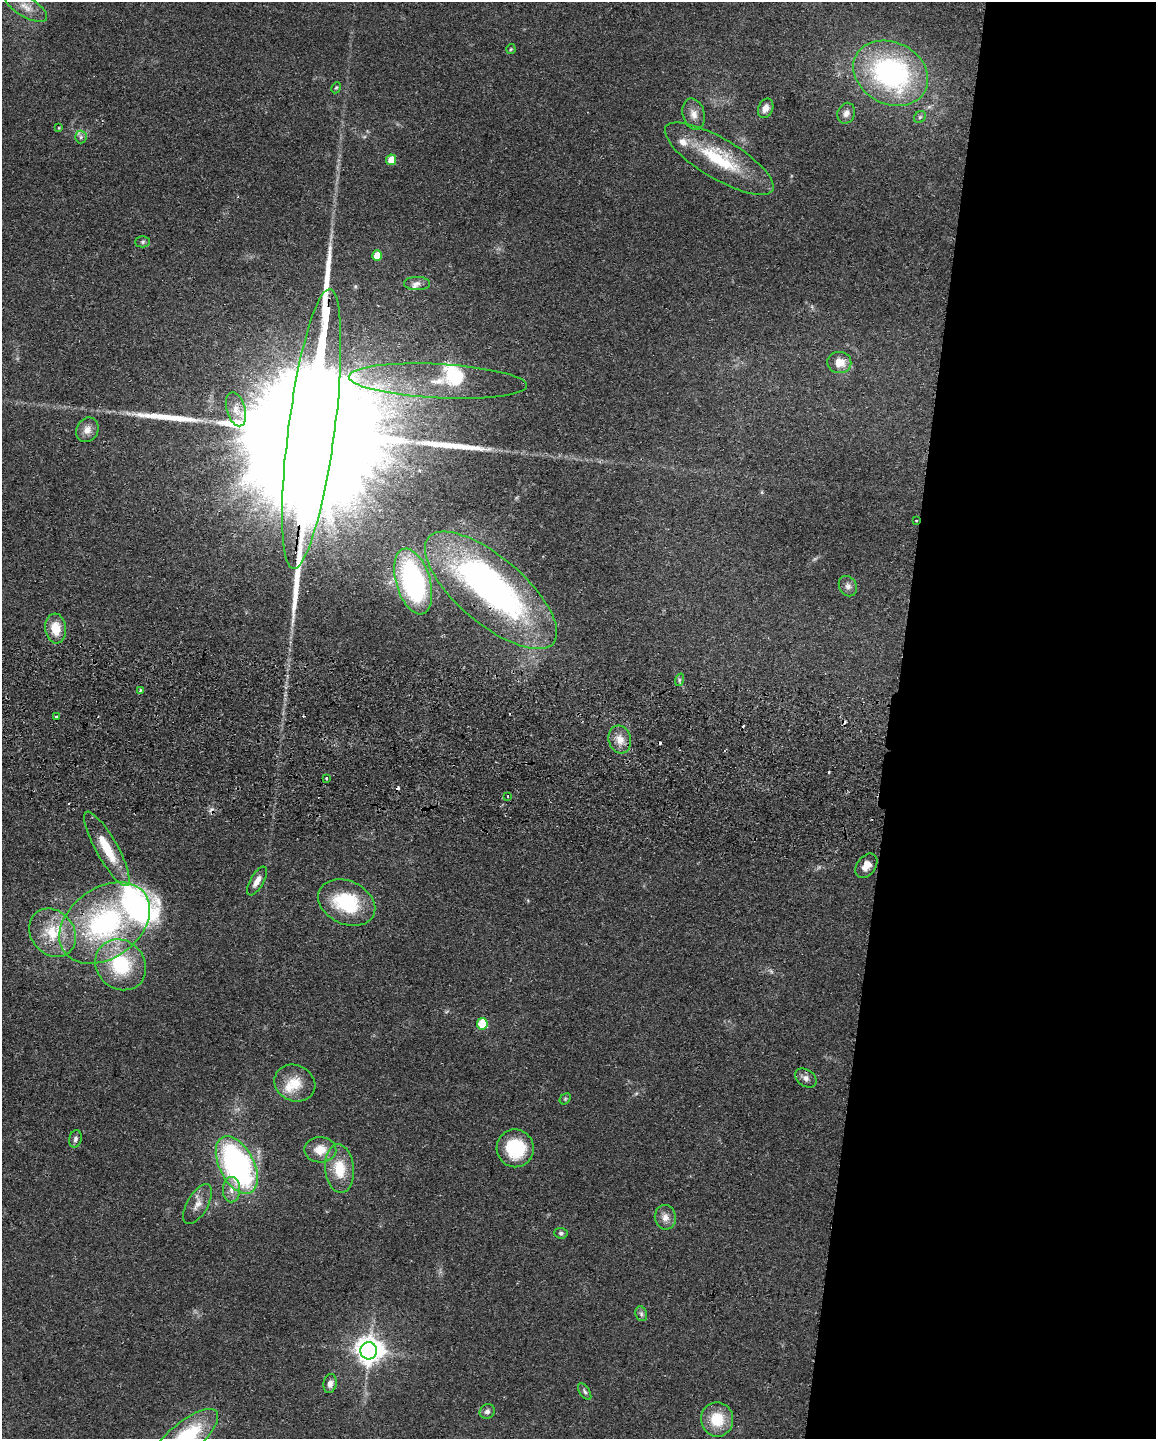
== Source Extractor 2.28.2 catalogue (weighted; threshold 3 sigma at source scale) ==
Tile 8 of 4 x 3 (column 4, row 2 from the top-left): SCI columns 3473-4626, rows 1602-3038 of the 4634 x 4751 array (HDU 1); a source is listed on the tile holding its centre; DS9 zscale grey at full resolution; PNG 1158 x 1441 px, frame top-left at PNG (2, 2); each listed source drawn as its Kron ellipse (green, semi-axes under 4 px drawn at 4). Shown black and unused: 23% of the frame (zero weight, under 2 of 3 exposures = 3% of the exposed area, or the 3 px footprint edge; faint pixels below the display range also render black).
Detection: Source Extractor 2.28.2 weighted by HDU 2 'WHT'; one run over the whole footprint, this tile lists its part. Background 0.122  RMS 0.0096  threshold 0.0434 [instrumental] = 3 sigma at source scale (4.5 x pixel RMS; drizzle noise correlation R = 1.50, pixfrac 1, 0.05/0.05 arcsec/px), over >= 5 px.
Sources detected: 75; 2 inside a brighter object's white glare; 7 cosmic-ray / hot-pixel residue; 2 long thin detections or spike segments (spike, bleed or trail) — neither listed nor drawn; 6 inside a brighter listed object's ellipse — not listed separately; the other 58 listed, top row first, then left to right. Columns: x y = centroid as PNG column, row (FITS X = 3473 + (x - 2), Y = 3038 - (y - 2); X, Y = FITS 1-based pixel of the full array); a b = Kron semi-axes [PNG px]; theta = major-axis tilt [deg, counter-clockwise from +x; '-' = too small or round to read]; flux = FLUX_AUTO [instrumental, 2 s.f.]
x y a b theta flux
26 7 24 10 -31 12
511 49 5 4 - 1.2
891 73 39 31 -27 200
336 88 6 4 64 1.3
766 108 10 7 65 6.2
846 113 11 8 69 5.4
694 114 16 11 -75 8.8
920 117 7 5 47 2
59 128 4 3 - 0.77
81 137 6 6 - 2.7
719 159 62 20 -31 67
391 160 5 5 - 17
143 242 7 5 1 2.1
377 256 5 5 - 20
417 283 13 6 -1 4.4
839 362 12 10 -4 13
438 381 89 17 -3 60
236 409 17 9 -74 8.5
312 429 141 23 82 160000
87 430 13 10 60 7.8
916 520 3 3 - 1.7
413 581 34 17 -73 170
848 586 10 8 -61 4.5
491 590 82 33 -40 350
56 628 15 10 -85 19
679 680 6 4 72 1.6
140 690 3 3 - 2
56 717 4 3 - 4.3
620 740 14 11 -74 11
327 778 3 3 - 2.7
508 796 3 2 - 1.3
107 849 42 11 -61 34
866 866 13 9 53 8.2
257 881 16 6 60 8.2
347 903 30 21 -25 64
105 923 50 35 35 180
53 933 26 21 -50 38
121 965 27 24 -46 68
482 1024 5 5 - 40
806 1078 12 8 -35 5.4
295 1083 21 18 -25 21
565 1099 6 4 46 1.5
75 1139 9 6 77 3.3
515 1148 19 18 - 51
320 1150 16 12 -2 15
237 1165 31 17 -63 250
339 1169 24 14 -85 28
231 1190 13 8 89 8.1
197 1204 22 10 60 10
665 1217 12 10 -81 7.4
561 1233 7 5 -5 1.9
641 1314 8 5 -70 2.4
369 1351 8 8 - 1100
330 1384 9 6 80 4.7
585 1392 10 5 -57 2.4
487 1411 8 7 - 3.9
717 1419 17 16 - 30
185 1438 41 15 40 88
Overlapping masked pixels (flux is a lower limit): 4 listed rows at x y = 312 429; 916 520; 491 590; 107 849
Isophote crosses this tile's border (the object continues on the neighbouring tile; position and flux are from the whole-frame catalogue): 1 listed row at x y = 185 1438